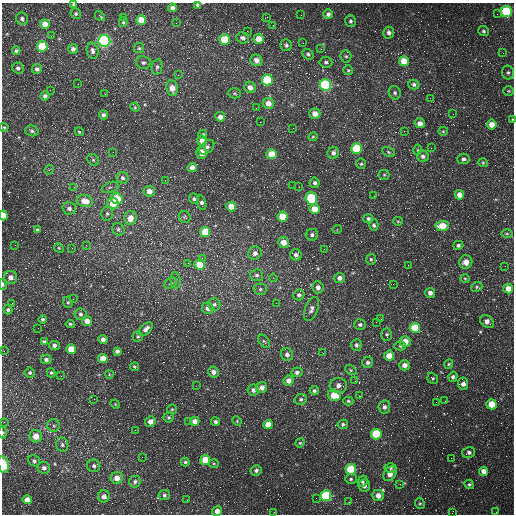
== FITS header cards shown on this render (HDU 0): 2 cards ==
NAXIS1  =                  512 /fastest changing axis
NAXIS2  =                  512 /next to fastest changing axis

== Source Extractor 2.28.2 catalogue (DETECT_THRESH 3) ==
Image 512 x 512 px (HDU 0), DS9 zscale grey, 1 PNG px = 1 image px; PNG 516 x 516 px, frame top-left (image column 1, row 512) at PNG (2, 3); each listed source drawn as its Kron ellipse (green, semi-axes under 4 px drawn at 4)
Background 1630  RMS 43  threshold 129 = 3 sigma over >= 5 px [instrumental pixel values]
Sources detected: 281; all 281 listed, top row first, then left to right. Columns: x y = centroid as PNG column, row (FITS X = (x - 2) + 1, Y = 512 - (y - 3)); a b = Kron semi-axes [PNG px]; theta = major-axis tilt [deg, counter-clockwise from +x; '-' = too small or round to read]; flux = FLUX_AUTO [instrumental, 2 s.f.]
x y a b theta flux
74 5 3 3 - 5100
198 5 4 3 - 7300
172 8 4 4 - 13000
506 11 5 5 - 210000
76 14 5 5 - 4800
328 14 5 5 - 9300
497 14 2 2 - 1900
301 15 3 2 - 2800
100 16 6 2 -48 4000
123 17 2 2 - 1600
267 17 3 3 - 2200
22 19 6 6 - 8300
141 20 5 5 - 42000
350 21 6 5 - 6000
123 22 5 4 - 3600
176 23 2 2 - 2000
45 24 5 4 - 26000
273 25 2 2 - 1700
247 31 2 2 - 2000
484 31 6 5 - 5300
389 33 6 5 - 11000
51 36 3 2 - 7100
243 38 6 5 - 11000
259 39 5 5 - 36000
224 40 5 5 - 83000
104 41 6 6 - 660000
303 43 2 2 - 1800
286 45 6 5 - 7400
42 46 5 5 - 94000
139 48 5 5 - 4400
73 49 5 4 - 11000
321 49 3 2 - 4000
16 51 4 4 - 4900
92 51 8 5 -80 10000
503 53 2 2 - 1600
308 54 6 5 - 6000
346 56 6 5 - 5000
256 60 6 5 - 19000
404 61 5 5 - 53000
326 62 6 5 - 6600
143 63 7 6 - 8100
157 67 8 5 79 7100
18 68 6 5 - 7600
37 69 5 5 - 8100
348 70 5 5 - 4100
508 72 7 6 - 6800
178 75 2 2 - 1500
267 80 5 5 - 150000
78 84 2 2 - 1500
414 84 5 5 - 7500
325 85 5 5 - 480000
250 87 6 5 - 18000
172 88 8 5 -81 31000
50 90 2 2 - 1500
509 91 5 4 - 3700
234 93 6 5 - 4900
395 93 7 5 -66 7000
105 94 3 2 - 4100
45 96 5 4 - 8900
430 98 3 3 - 2500
268 103 5 5 - 26000
135 107 5 4 - 3500
256 108 2 2 - 1500
315 114 5 5 - 22000
453 114 2 2 - 1300
103 115 4 4 - 9500
220 117 5 4 - 14000
512 119 3 3 - 2200
260 122 2 2 - 1700
420 123 5 4 - 18000
492 125 5 5 - 29000
4 127 4 4 - 3100
293 128 2 2 - 3400
32 131 7 5 -16 7100
404 131 2 2 - 1700
443 131 5 4 - 3600
79 132 4 3 - 2900
203 134 4 4 - 4100
313 137 4 3 - 2600
202 141 5 5 - 23000
207 147 9 5 41 10000
431 148 2 2 - 1500
357 149 5 5 - 160000
418 150 5 3 - 3200
113 152 2 2 - 1400
388 152 7 4 -29 4400
202 153 6 5 - 26000
333 153 6 5 - 9900
271 154 5 5 - 61000
423 156 6 5 - 9400
463 159 6 5 - 7400
93 160 6 5 - 5700
483 163 5 4 - 3500
361 164 5 4 - 4400
192 168 5 4 - 24000
49 170 5 4 - 3400
384 175 5 5 - 3600
123 178 6 6 - 8800
165 180 2 2 - 1400
315 183 5 5 - 7400
293 186 2 2 - 1200
74 187 3 3 - 1800
110 187 8 5 20 6400
299 187 2 2 - 4800
149 191 5 5 - 20000
459 195 5 4 - 20000
374 196 3 2 - 2300
311 198 6 5 - 230000
117 199 6 5 - 79000
194 199 5 4 - 5400
85 201 8 6 -13 36000
202 203 7 4 -76 8200
113 204 6 5 - 45000
231 207 5 4 - 40000
69 208 7 6 - 10000
315 209 5 5 - 40000
107 214 7 5 88 6200
3 215 5 4 - 47000
185 217 6 5 - 4100
283 217 5 5 - 78000
130 218 7 6 - 29000
368 218 5 4 - 6300
398 221 5 4 - 3400
374 225 6 4 89 7400
442 226 6 5 - 58000
118 229 6 6 - 6500
337 229 5 3 - 2500
37 230 4 4 - 5600
205 232 5 5 - 64000
507 234 6 4 -1 3900
312 235 6 6 - 8200
283 242 5 5 - 31000
15 245 2 2 - 1500
86 245 3 2 - 1800
458 245 5 4 - 6600
59 248 5 4 - 3400
72 248 2 2 - 1700
324 249 2 2 - 1300
255 253 7 6 - 12000
296 255 6 5 - 10000
202 258 4 4 - 4400
371 259 5 4 - 4700
466 262 7 6 - 20000
188 263 3 3 - 1300
200 264 5 5 - 53000
408 265 2 2 - 1200
505 266 2 2 - 2500
257 275 6 6 - 7100
10 277 7 6 - 17000
273 278 4 3 - 3100
340 278 5 5 - 12000
465 278 5 3 - 2500
175 280 8 5 -85 7100
170 283 7 5 37 5700
3 284 5 3 - 6600
393 284 2 2 - 1900
318 287 6 5 - 14000
477 287 6 4 23 4600
260 289 6 5 - 6300
508 289 5 5 - 29000
430 293 5 5 - 15000
299 295 5 5 - 7600
73 299 2 2 - 2100
68 302 6 4 -68 4300
12 303 3 2 - 3000
276 303 2 2 - 5000
214 304 6 6 - 6600
208 308 6 5 - 15000
311 309 12 6 68 13000
8 310 5 4 - 5600
80 314 6 6 - 6800
43 319 4 4 - 5900
381 319 3 2 - 4400
87 321 5 5 - 22000
376 322 2 2 - 1700
487 322 7 5 -38 16000
70 324 4 4 - 4000
360 325 6 5 - 7100
38 328 2 2 - 1400
415 328 5 5 - 100000
146 329 8 5 47 12000
387 335 6 5 - 5600
138 336 5 5 - 4400
103 339 4 4 - 13000
264 341 7 4 -53 5500
405 341 5 5 - 37000
44 342 4 4 - 8400
54 345 5 4 - 9900
356 345 6 5 - 7000
400 346 6 4 2 4100
71 349 5 5 - 49000
4 351 3 2 - 1700
117 351 4 4 - 9300
323 353 2 2 - 1300
287 354 6 6 - 11000
389 356 5 5 - 38000
46 359 5 4 - 7800
103 359 5 4 - 36000
368 363 5 5 - 7400
449 364 5 4 - 3200
405 365 5 5 - 18000
134 367 4 4 - 3600
351 370 6 4 -37 3900
213 372 5 5 - 12000
297 372 5 5 - 8600
30 373 5 5 - 4700
51 373 4 4 - 3900
109 374 4 3 - 2200
61 376 3 2 - 2400
453 377 5 4 - 7200
433 378 6 5 - 4200
288 380 5 5 - 17000
355 381 3 2 - 2300
463 384 6 5 - 14000
196 386 2 2 - 1200
338 386 9 7 -3 17000
262 388 6 5 - 16000
253 390 6 5 - 12000
314 391 4 4 - 5800
334 395 6 5 - 65000
360 396 2 2 - 1900
94 399 2 2 - 3000
301 399 6 5 - 6800
348 401 5 4 - 4200
445 401 2 2 - 1200
436 402 2 2 - 1400
115 404 5 4 - 2600
491 404 5 5 - 63000
384 407 6 6 - 11000
172 409 5 4 - 3400
169 417 5 5 - 4200
150 421 5 5 - 18000
189 421 3 2 - 3200
195 421 4 4 - 18000
237 421 5 3 - 2600
4 422 4 4 - 2500
215 422 4 4 - 6700
343 424 5 4 - 5600
53 425 6 6 - 7000
268 425 5 4 - 35000
135 430 2 2 - 1500
2 433 6 3 89 4200
376 434 5 5 - 160000
36 436 6 6 - 33000
300 443 5 4 - 3300
62 445 7 6 - 7600
469 452 6 5 - 9100
142 457 3 3 - 1500
451 458 2 2 - 1200
205 460 5 5 - 56000
34 461 6 5 - 6400
185 462 4 4 - 4300
214 464 5 3 - 3100
3 465 8 5 -79 65000
94 466 6 6 - 7700
44 468 6 6 - 10000
390 468 6 5 - 5500
351 469 5 5 - 110000
256 470 5 5 - 7700
484 471 4 4 - 21000
390 474 8 5 57 25000
117 478 6 6 - 26000
351 479 6 5 - 5100
135 481 6 6 - 7900
363 481 6 4 63 5600
400 484 3 3 - 3600
469 484 5 4 - 4700
364 486 6 6 - 13000
164 495 6 5 - 6000
378 495 6 5 - 22000
104 496 6 6 - 15000
326 496 5 5 - 220000
316 498 2 2 - 16000
27 500 5 4 - 27000
187 500 2 2 - 1700
349 502 2 2 - 2100
420 503 6 4 -67 4200
217 511 5 5 - 18000
274 512 2 2 - 1300
496 512 3 2 - 2300
452 513 3 2 - 1700
At the frame edge (FLAGS 8, measured only in part): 9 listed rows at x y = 74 5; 198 5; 512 119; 3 215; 3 284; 2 433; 3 465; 217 511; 452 513